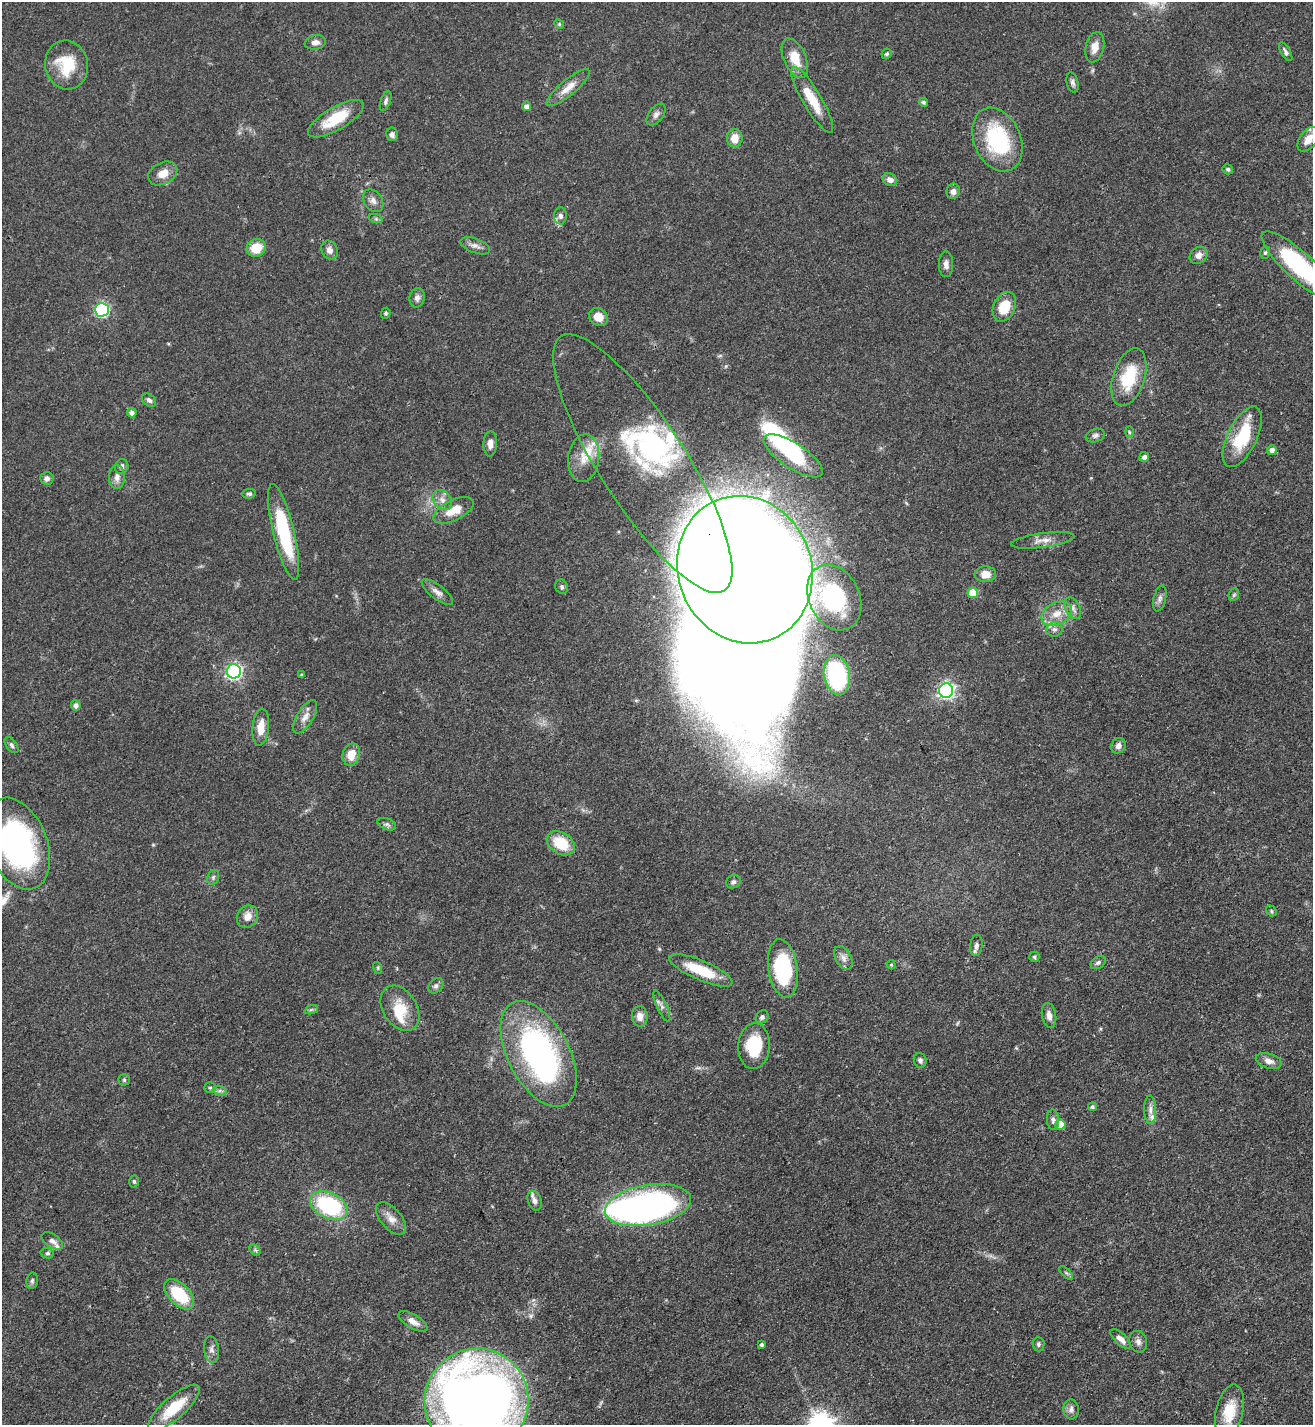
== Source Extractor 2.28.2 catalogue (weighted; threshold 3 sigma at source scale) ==
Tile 6 of 4 x 4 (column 2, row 2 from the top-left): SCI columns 1468-2778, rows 2851-4273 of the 5689 x 5699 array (HDU 1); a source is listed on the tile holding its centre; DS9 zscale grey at full resolution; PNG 1315 x 1427 px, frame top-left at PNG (2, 2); each listed source drawn as its Kron ellipse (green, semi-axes under 4 px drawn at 4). Shown black and unused: <1% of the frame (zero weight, under 3 of 4 exposures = <1% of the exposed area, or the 3 px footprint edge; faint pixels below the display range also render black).
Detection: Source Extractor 2.28.2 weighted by HDU 2 'WHT'; one run over the whole footprint, this tile lists its part. Background 0.0601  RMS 0.0038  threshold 0.0171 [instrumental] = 3 sigma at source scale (4.5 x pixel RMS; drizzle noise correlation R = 1.50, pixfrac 1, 0.05/0.05 arcsec/px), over >= 5 px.
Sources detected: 146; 6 inside a brighter object's white glare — neither listed nor drawn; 7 inside a brighter listed object's ellipse — not listed separately; the other 133 listed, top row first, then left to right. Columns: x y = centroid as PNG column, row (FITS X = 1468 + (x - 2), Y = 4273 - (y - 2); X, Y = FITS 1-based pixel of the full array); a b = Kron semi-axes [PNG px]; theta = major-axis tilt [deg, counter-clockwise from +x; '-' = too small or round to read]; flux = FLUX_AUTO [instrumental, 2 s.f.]
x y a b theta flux
559 24 5 4 - 0.49
315 42 11 7 11 2.1
1095 47 15 9 76 3.9
1286 52 10 4 -60 1.2
887 54 5 5 - 0.8
795 58 21 11 -66 7.6
66 65 24 21 -78 14
1073 82 10 6 -76 1.3
568 88 27 8 39 5.1
812 100 38 9 -59 11
386 101 10 5 71 1.1
923 102 4 4 - 0.79
527 106 4 4 - 1.8
656 114 12 7 52 1.7
336 119 31 11 30 13
392 134 7 6 - 1.6
735 138 9 7 85 4.8
1308 139 14 8 51 4.6
997 140 33 23 -66 33
1228 169 5 5 - 0.69
163 173 15 10 28 4.8
890 180 7 6 - 1.9
953 191 8 6 79 2
373 201 12 9 -54 2.2
560 216 8 6 88 1.3
376 219 7 4 -19 0.62
475 246 16 7 -20 2
256 248 10 8 29 8
330 250 10 8 -63 2
1265 253 6 5 - 0.6
1199 255 9 8 - 2.4
946 264 13 7 -90 1.9
1300 266 49 14 -42 47
417 298 10 7 78 1.7
1004 307 16 10 66 9.8
102 310 7 7 - 60
386 313 5 4 - 0.64
598 317 10 8 -34 4.1
1129 377 30 16 72 17
149 400 8 5 -40 1.1
132 413 5 5 - 1.5
1129 432 6 4 -88 0.47
1095 435 10 6 19 1.2
1242 437 33 14 64 19
490 444 12 6 88 2.4
1272 450 5 5 - 1.7
793 456 34 12 -33 17
1144 457 5 5 - 1.5
584 458 24 15 83 7.8
643 463 151 43 -57 56
122 466 7 6 - 1.2
117 477 12 8 89 2.2
47 478 6 6 - 1.4
249 494 7 4 5 0.74
442 500 11 8 -50 2.4
453 510 22 10 25 6.8
284 532 49 10 -76 30
1043 540 32 7 7 3.9
745 570 75 66 -68 1700
985 574 11 8 -2 4.1
562 587 7 6 - 0.87
437 592 19 7 -37 2.5
973 593 5 5 - 9.1
1234 595 6 5 - 0.74
834 598 34 25 -64 42
1160 599 13 6 75 1.5
1073 608 11 7 -62 2
1057 614 16 11 25 5.6
1054 629 8 7 - 1.5
234 671 7 7 - 110
301 675 3 3 - 0.47
837 675 20 13 -79 37
946 691 7 7 - 120
76 705 5 5 - 1.7
305 717 19 8 58 3.2
261 727 18 8 84 5.1
12 745 9 5 -54 0.99
1118 746 8 7 - 1.7
351 755 11 8 76 5.5
387 824 9 5 -20 1.1
17 843 48 29 -68 92
561 843 15 10 -33 12
213 877 8 5 70 0.9
733 882 7 6 - 1
1271 911 6 4 -50 0.57
247 916 12 10 56 3.7
976 945 11 6 83 1.7
1034 957 5 5 - 0.77
843 958 13 8 -60 2.2
1098 962 8 6 33 1.1
891 965 5 4 - 0.51
378 968 6 4 -73 0.48
783 968 29 14 -81 37
701 970 34 9 -23 14
436 986 8 6 44 1.2
662 1006 17 5 -65 1.6
400 1008 25 17 -58 10
311 1010 7 4 19 0.63
1049 1015 12 7 -80 2.4
640 1016 10 8 -84 2.8
762 1017 7 6 - 1.1
754 1046 23 16 85 17
539 1054 57 30 -62 110
920 1060 7 6 - 1.1
1269 1061 13 7 -17 2.5
124 1080 5 5 - 0.67
210 1088 6 5 - 0.79
220 1091 7 4 -18 1
1092 1107 4 4 - 0.76
1150 1110 14 6 -88 2.1
1053 1120 10 6 -87 1.4
1060 1124 5 5 - 7.3
134 1181 6 4 -87 0.71
535 1201 10 7 -69 1.8
648 1205 43 20 9 150
329 1206 20 13 -27 37
391 1219 19 10 -49 3.8
52 1241 12 6 -34 1.7
255 1250 6 4 -45 0.69
47 1253 7 5 -13 0.82
1066 1273 9 3 -45 0.66
32 1281 8 5 79 0.96
179 1294 18 10 -45 18
413 1321 16 7 -31 3
1121 1339 13 6 -44 2.5
1138 1342 11 8 -72 1.9
762 1344 4 3 - 0.8
1038 1344 7 6 - 0.81
211 1349 13 7 -82 1.9
477 1401 52 51 - 520
174 1408 32 11 41 14
1071 1409 10 7 -87 1.9
1229 1411 27 13 77 9.8
Overlapping masked pixels (flux is a lower limit): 2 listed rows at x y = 745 570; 477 1401
Isophote crosses this tile's border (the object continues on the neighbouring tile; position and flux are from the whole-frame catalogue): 3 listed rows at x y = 1300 266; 17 843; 477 1401